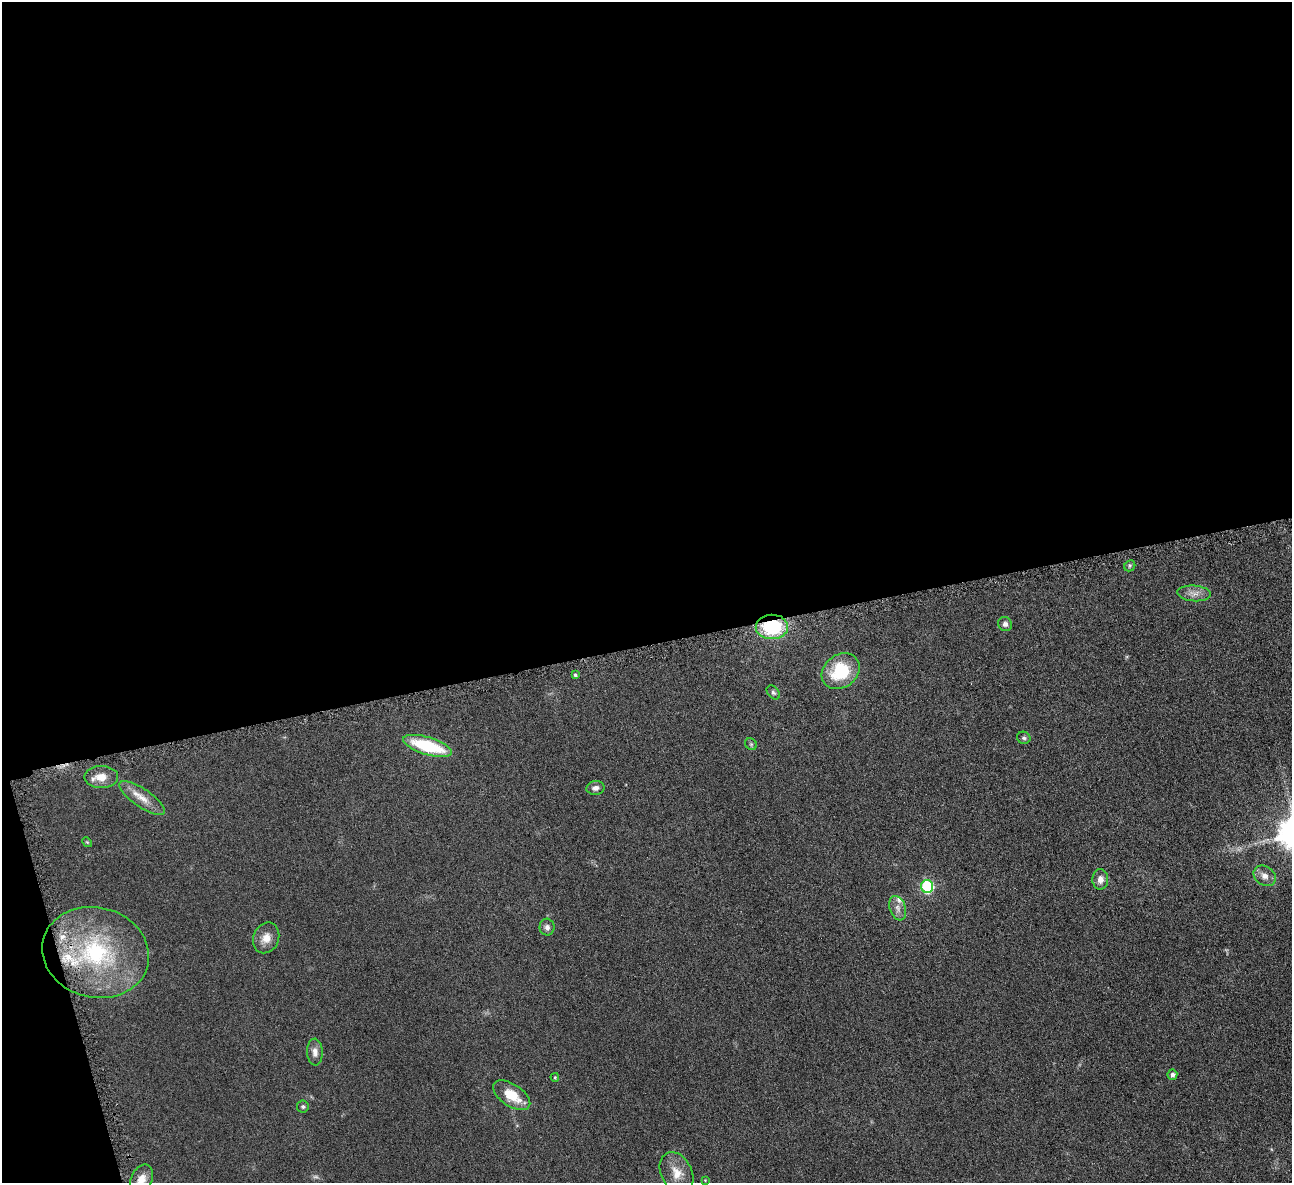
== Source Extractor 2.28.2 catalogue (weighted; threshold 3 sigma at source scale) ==
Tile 1 of 4 x 4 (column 1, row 1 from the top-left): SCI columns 7-1296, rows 3698-4878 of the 5171 x 5154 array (HDU 1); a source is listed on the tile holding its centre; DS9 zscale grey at full resolution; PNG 1294 x 1185 px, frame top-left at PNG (2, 2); each listed source drawn as its Kron ellipse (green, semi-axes under 4 px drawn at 4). Shown black and unused: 56% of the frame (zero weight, under 4 of 8 exposures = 1% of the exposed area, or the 3 px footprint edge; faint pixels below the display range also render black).
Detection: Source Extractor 2.28.2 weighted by HDU 2 'WHT'; one run over the whole footprint, this tile lists its part. Background 0.0978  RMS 0.0094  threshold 0.0383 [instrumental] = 3 sigma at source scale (4.09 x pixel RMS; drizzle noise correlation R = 1.36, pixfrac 0.8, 0.05/0.05 arcsec/px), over >= 5 px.
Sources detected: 32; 1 too faint to see at this stretch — neither listed nor drawn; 2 inside a brighter listed object's ellipse — not listed separately; the other 29 listed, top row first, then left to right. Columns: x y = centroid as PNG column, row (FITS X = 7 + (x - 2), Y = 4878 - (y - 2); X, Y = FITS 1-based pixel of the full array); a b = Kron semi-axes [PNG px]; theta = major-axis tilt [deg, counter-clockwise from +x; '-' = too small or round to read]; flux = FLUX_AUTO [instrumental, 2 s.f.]
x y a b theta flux
1130 566 6 5 - 1.6
1194 593 17 8 -5 6.2
1005 624 7 7 - 2.8
772 627 16 12 2 51
841 671 20 16 37 42
575 675 4 3 - 1.8
773 692 8 5 -50 1.9
1024 738 7 6 - 1.8
751 744 6 5 - 1.5
428 746 25 8 -17 51
101 777 17 11 0 11
595 788 9 7 10 3.4
142 798 26 9 -35 11
87 842 5 4 - 0.91
1265 876 12 9 -36 6.1
1100 879 10 8 89 5.6
927 887 6 6 - 88
898 908 12 8 -71 5.2
547 927 8 7 - 3.4
266 938 16 12 67 9.3
96 952 54 45 -15 120
315 1052 13 8 -87 5.5
1172 1075 5 5 - 2.6
555 1077 4 3 - 0.96
512 1095 21 11 -34 19
303 1106 6 6 - 1.8
677 1173 22 15 -63 14
142 1179 15 10 64 9.3
705 1180 3 3 - 0.61
Overlapping masked pixels (flux is a lower limit): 2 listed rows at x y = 772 627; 96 952
Isophote crosses this tile's border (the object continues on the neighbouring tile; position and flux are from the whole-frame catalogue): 1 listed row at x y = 142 1179